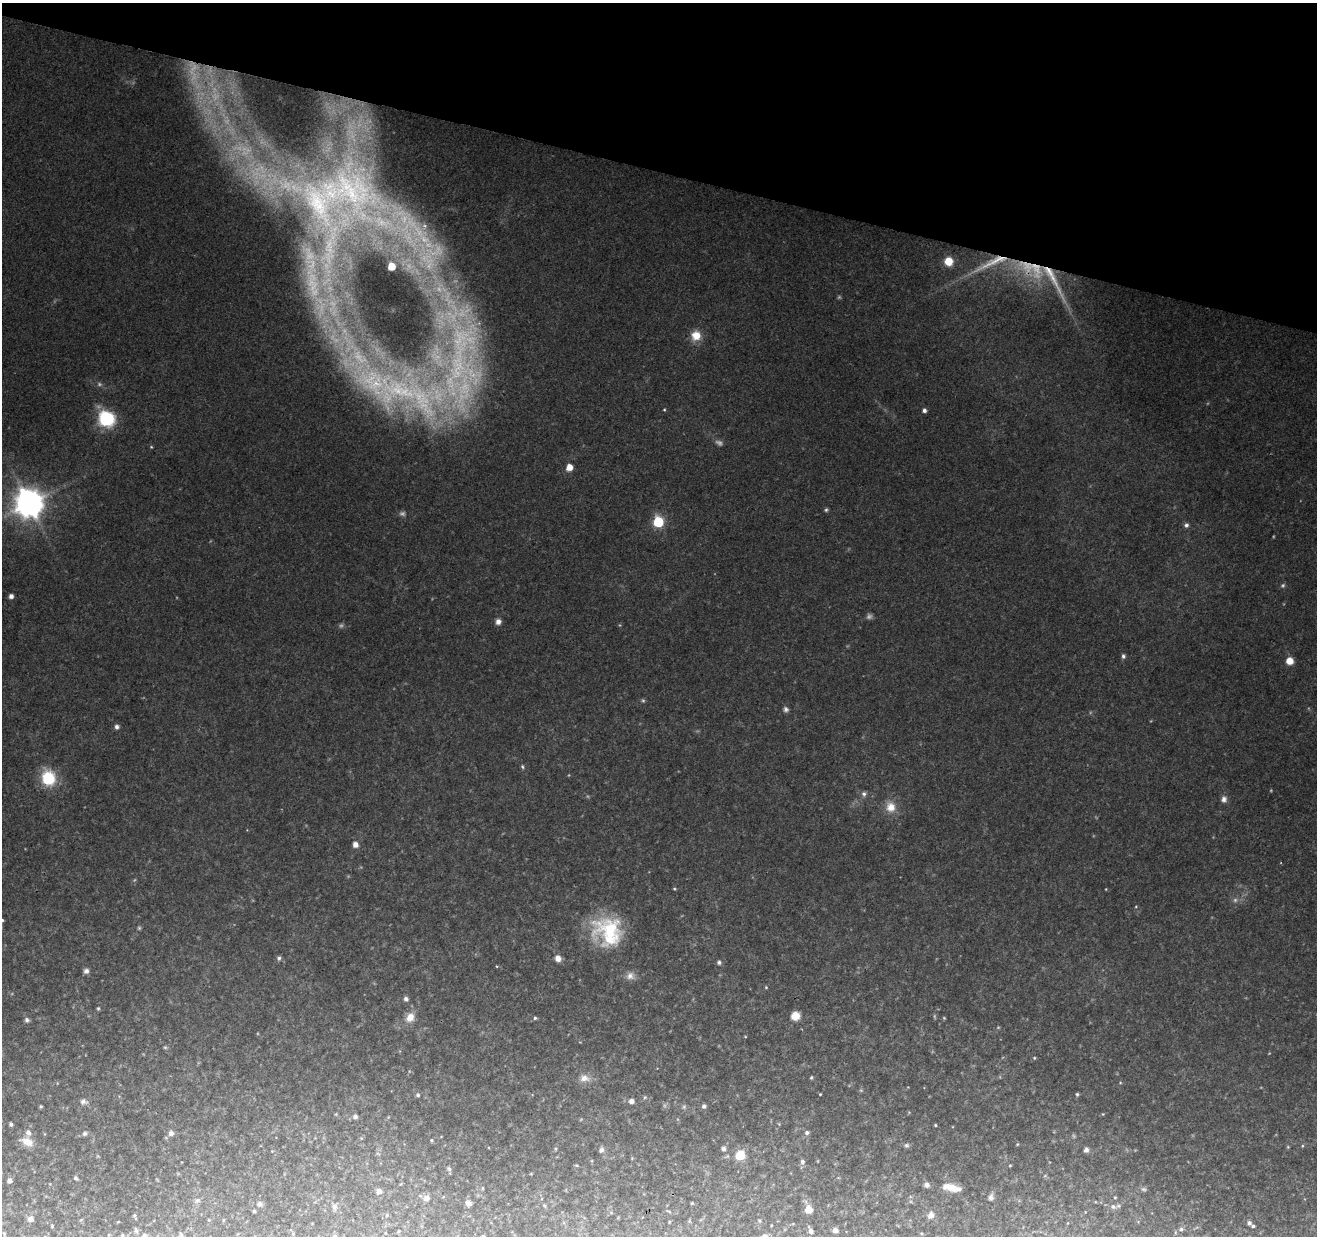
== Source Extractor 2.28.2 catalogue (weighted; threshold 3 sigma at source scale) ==
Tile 2 of 4 x 4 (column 2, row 1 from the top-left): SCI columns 1316-2630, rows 3923-5156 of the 5268 x 5437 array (HDU 1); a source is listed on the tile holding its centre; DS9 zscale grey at full resolution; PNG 1319 x 1238 px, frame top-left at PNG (2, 3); no overlay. Shown black and unused: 14% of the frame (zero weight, under 2 of 3 exposures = <1% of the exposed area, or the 3 px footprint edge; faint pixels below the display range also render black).
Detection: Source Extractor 2.28.2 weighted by HDU 2 'WHT'; one run over the whole footprint, this tile lists its part. Background 0.249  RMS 0.013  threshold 0.0578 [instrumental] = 3 sigma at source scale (4.5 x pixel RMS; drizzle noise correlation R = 1.50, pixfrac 1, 0.0396/0.0396 arcsec/px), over >= 5 px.
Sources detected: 157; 26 too faint to see at this stretch — not listed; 6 inside a brighter listed object's ellipse — not listed separately; the other 125 listed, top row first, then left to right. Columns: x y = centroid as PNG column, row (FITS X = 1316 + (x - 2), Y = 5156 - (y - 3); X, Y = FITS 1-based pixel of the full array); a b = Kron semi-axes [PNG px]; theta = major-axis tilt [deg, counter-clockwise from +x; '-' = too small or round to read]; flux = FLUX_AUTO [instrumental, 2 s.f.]
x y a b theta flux
350 187 104 78 -76 440
948 261 8 8 - 23
992 263 58 10 24 45
1053 279 66 10 -61 46
696 335 11 10 - 21
462 364 152 57 80 460
407 394 188 50 -29 510
664 410 4 3 - 1.2
924 410 4 4 - 4.6
106 419 9 9 - 160
151 447 4 4 - 1.3
29 503 10 9 - 2200
826 510 5 5 - 2.2
658 522 6 6 - 120
1186 525 7 6 - 3.5
11 596 5 4 - 4.9
498 622 7 7 - 6.5
1123 656 6 5 - 3.1
1289 661 7 7 - 15
786 709 7 6 - 4
117 727 6 6 - 4.1
522 767 6 5 - 2.1
48 778 10 9 - 89
864 794 7 6 - 3.9
1224 799 8 7 - 5.8
891 807 14 12 -73 18
355 845 7 6 - 7.8
674 889 4 3 - 1.4
1235 900 6 5 - 3.3
1136 906 4 4 - 1.1
2 920 4 4 - 1.6
139 928 5 5 - 1.9
608 931 36 31 -43 110
279 958 6 5 - 2.9
558 958 7 7 - 8.8
719 962 6 5 - 3.3
497 966 4 3 - 1.2
86 971 6 6 - 4.8
630 976 12 11 - 9.1
766 987 4 4 - 1.3
406 999 7 6 - 3.9
98 1008 5 4 - 1.7
795 1016 8 7 - 20
410 1017 13 10 56 15
535 1018 4 4 - 2.2
944 1018 5 3 - 1.2
27 1020 7 6 - 3.6
165 1047 5 4 - 1.6
1034 1058 5 4 - 1.5
811 1077 4 4 - 1.8
584 1078 13 10 -10 11
861 1090 6 4 17 1.5
820 1094 3 2 - 1
1077 1094 4 4 - 1.9
418 1095 6 5 - 2.5
645 1097 5 5 - 1.8
631 1101 6 5 - 5.8
83 1102 9 7 -7 5
41 1106 3 3 - 1.7
704 1106 6 5 - 3.4
684 1107 6 5 - 2.4
1103 1114 4 4 - 0.99
355 1116 6 6 - 3.4
11 1124 4 4 - 3.2
935 1125 3 3 - 1.4
171 1133 7 6 - 5.2
807 1133 6 5 - 3.5
85 1134 7 6 - 3.3
431 1140 4 4 - 1.6
27 1142 17 10 -25 17
1017 1144 4 3 - 1.2
906 1145 6 6 - 2.7
1302 1146 5 3 - 1.2
1288 1147 5 3 - 1.3
556 1149 5 3 - 1.5
724 1149 6 6 - 3.3
602 1150 8 6 51 4.5
1086 1150 5 5 - 4.2
740 1155 6 5 - 63
802 1161 6 5 - 4
577 1165 5 3 - 1.4
1010 1165 4 3 - 1.2
449 1169 7 5 -56 2.9
531 1174 5 3 - 0.98
75 1178 5 4 - 3
9 1180 5 4 - 6.2
927 1185 6 6 - 4.4
483 1188 5 3 - 1.4
951 1188 21 8 -12 16
379 1191 5 5 - 8.9
991 1197 8 6 78 4.2
1115 1197 3 3 - 1.2
426 1198 10 8 14 6.5
197 1200 8 6 24 3.3
468 1203 7 6 - 6.1
692 1203 3 3 - 1.2
260 1204 7 6 - 4
544 1206 5 4 - 1.8
334 1207 8 7 - 4.3
1113 1207 8 6 -16 5
809 1209 5 5 - 20
254 1211 4 4 - 1.6
669 1211 7 3 -14 1.6
387 1215 5 4 - 1.6
931 1215 9 7 72 6.9
135 1216 5 3 - 2
30 1219 7 7 - 6.7
209 1220 4 3 - 1.1
759 1221 5 4 - 1.5
118 1222 5 3 - 0.98
669 1222 5 3 - 1
1249 1223 5 5 - 4
771 1225 4 2 - 0.95
52 1226 4 3 - 1.2
1253 1226 3 3 - 2
1181 1229 6 5 - 2.8
136 1230 9 5 -73 3.1
810 1230 9 5 -64 4.5
835 1230 5 5 - 6
399 1231 4 4 - 1.3
385 1233 4 3 - 0.96
122 1235 5 4 - 1.7
181 1235 7 5 -74 2.9
144 1236 10 6 28 5.3
335 1236 5 5 - 3.4
Overlapping masked pixels (flux is a lower limit): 2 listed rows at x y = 992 263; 1053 279
Isophote crosses this tile's border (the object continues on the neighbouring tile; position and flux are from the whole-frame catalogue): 3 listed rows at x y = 2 920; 144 1236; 335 1236